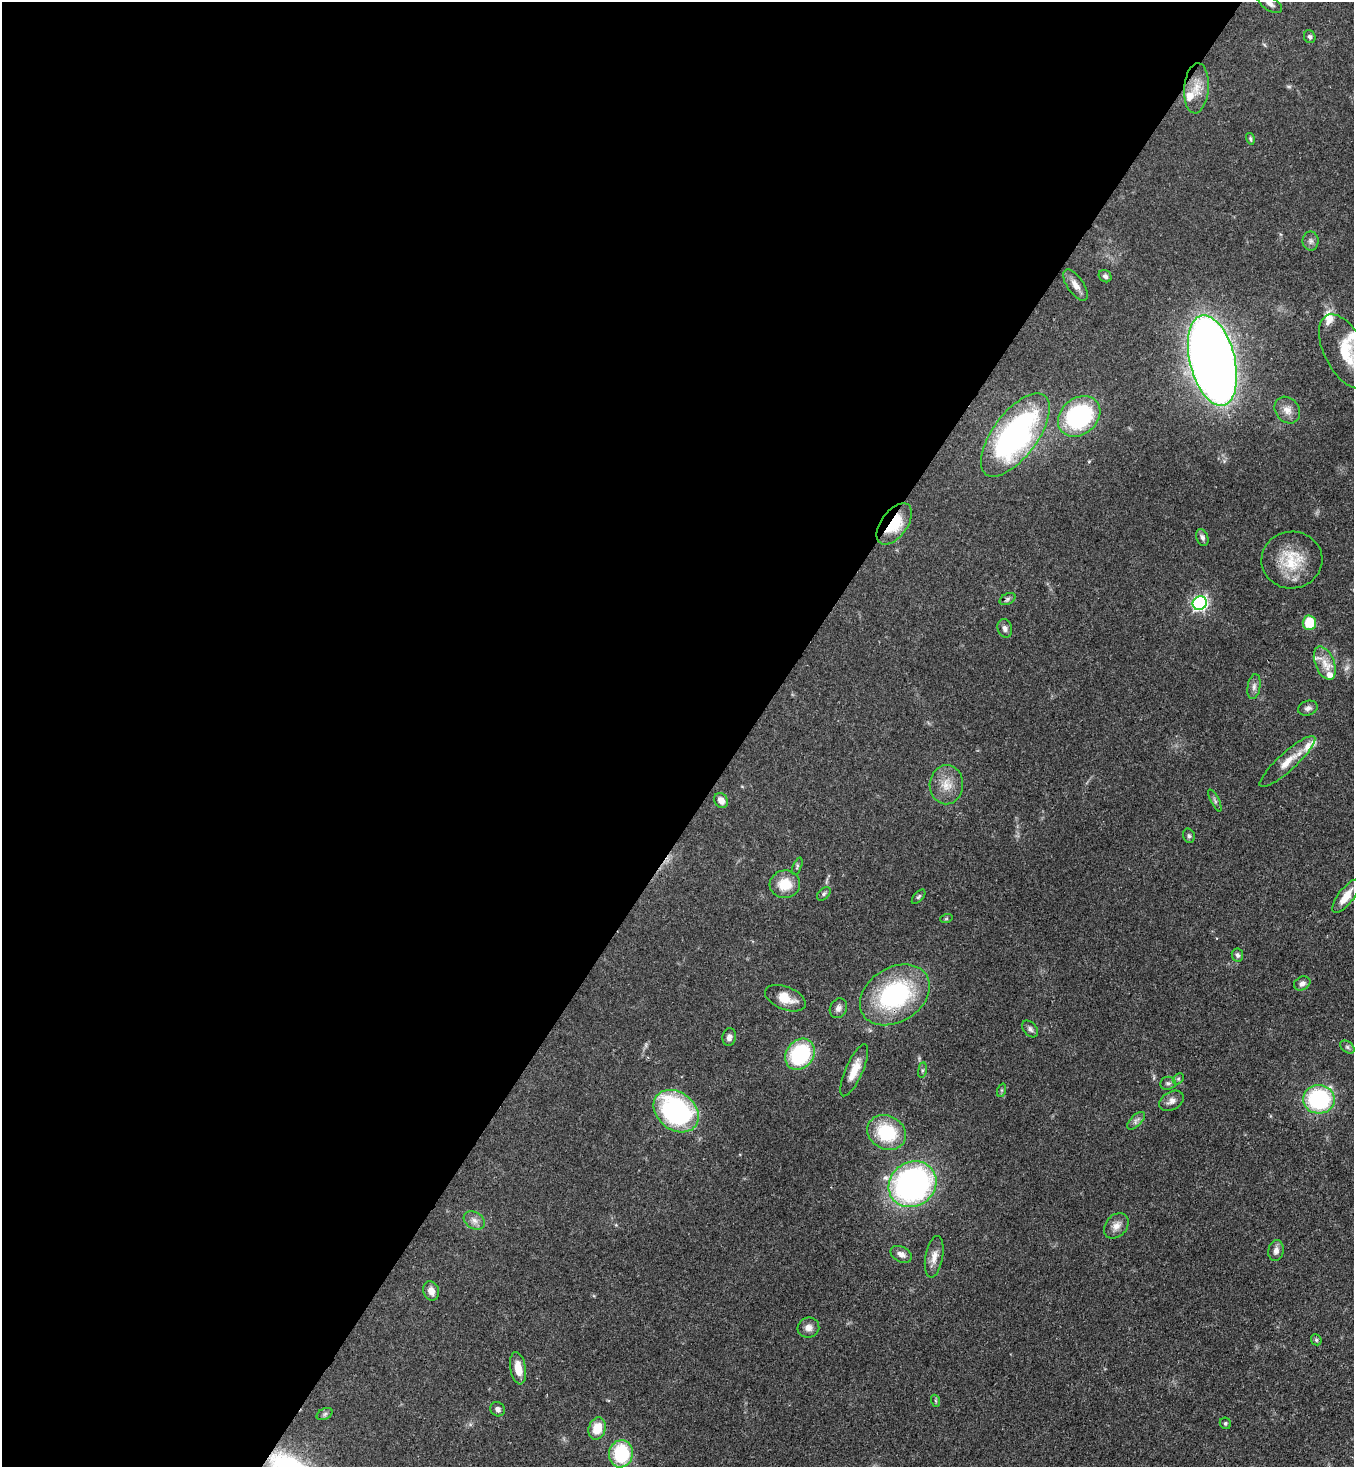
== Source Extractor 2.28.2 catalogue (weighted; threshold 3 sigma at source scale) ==
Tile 5 of 4 x 4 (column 1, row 2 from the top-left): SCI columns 364-1715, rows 2988-4452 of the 5996 x 5974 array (HDU 1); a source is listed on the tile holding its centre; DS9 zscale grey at full resolution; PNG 1356 x 1469 px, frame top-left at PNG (2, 2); each listed source drawn as its Kron ellipse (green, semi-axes under 4 px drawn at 4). Shown black and unused: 55% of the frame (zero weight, under 3 of 4 exposures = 7% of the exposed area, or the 3 px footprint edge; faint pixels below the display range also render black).
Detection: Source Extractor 2.28.2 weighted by HDU 2 'WHT'; one run over the whole footprint, this tile lists its part. Background 0.0681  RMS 0.0035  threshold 0.0158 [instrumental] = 3 sigma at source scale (4.5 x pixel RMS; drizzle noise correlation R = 1.50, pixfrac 1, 0.05/0.05 arcsec/px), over >= 5 px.
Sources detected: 75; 2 too faint to see at this stretch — neither listed nor drawn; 5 inside a brighter listed object's ellipse — not listed separately; the other 68 listed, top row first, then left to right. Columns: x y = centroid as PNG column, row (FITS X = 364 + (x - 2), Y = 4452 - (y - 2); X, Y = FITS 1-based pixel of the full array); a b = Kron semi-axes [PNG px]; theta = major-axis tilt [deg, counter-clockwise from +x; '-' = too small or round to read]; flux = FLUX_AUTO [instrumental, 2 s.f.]
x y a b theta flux
1270 4 14 7 -33 1.9
1310 37 6 5 - 0.76
1196 88 25 12 86 5.7
1250 139 6 4 -75 0.58
1311 241 9 8 - 1.4
1105 276 7 5 -39 1
1075 285 18 8 -55 2.8
1345 351 40 20 -62 16
1212 361 46 22 -76 500
1287 410 14 11 -50 3.1
1079 416 23 18 41 41
1015 435 49 22 53 81
894 524 24 13 53 13
1202 538 8 6 -71 1.1
1292 560 30 28 8 14
1007 599 8 5 28 0.8
1200 603 7 6 - 79
1309 623 7 6 - 10
1005 628 9 7 -73 1.3
1325 663 17 9 -69 4.3
1254 687 13 6 81 1.5
1308 708 10 7 17 1.4
1287 761 36 9 42 6
946 785 19 16 87 5.8
1215 800 12 4 -63 0.78
721 801 8 6 -54 2.4
1189 836 7 5 -74 0.74
797 866 9 3 68 0.56
785 884 15 14 - 7.5
824 894 8 5 45 0.75
1346 896 20 7 53 4.5
919 897 9 4 49 0.65
946 919 6 4 19 0.42
1237 955 6 6 - 0.79
1302 983 8 6 25 1.6
895 995 37 27 32 46
785 998 21 11 -22 5.9
838 1008 10 8 64 1.6
1030 1029 9 6 -48 1.1
729 1037 9 6 79 1.5
1347 1047 8 5 -36 0.81
800 1054 16 13 53 31
854 1070 28 8 66 5.7
922 1070 8 4 82 0.6
1178 1079 6 4 45 0.59
1168 1083 8 6 6 0.97
1002 1090 7 4 71 0.52
1319 1099 16 14 -3 38
1172 1101 13 9 31 2
676 1111 25 18 -39 59
1136 1121 11 5 45 1.3
887 1133 20 16 -28 20
912 1184 25 22 35 110
474 1220 11 8 -31 1.9
1116 1226 14 10 48 2.8
1276 1250 10 7 79 1.8
901 1254 11 7 -27 2
934 1257 21 8 80 3.3
431 1291 10 7 -69 2.6
808 1328 11 10 - 2.2
1316 1340 6 5 - 0.55
518 1368 16 7 -80 4.9
936 1401 6 4 -71 0.43
498 1409 8 7 - 1.3
325 1414 8 5 27 0.78
1225 1423 6 5 - 0.66
597 1429 11 8 72 7.2
621 1454 13 12 - 24
Overlapping masked pixels (flux is a lower limit): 1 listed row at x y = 894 524
Isophote crosses this tile's border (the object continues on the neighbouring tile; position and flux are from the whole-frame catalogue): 2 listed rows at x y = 1270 4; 1345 351